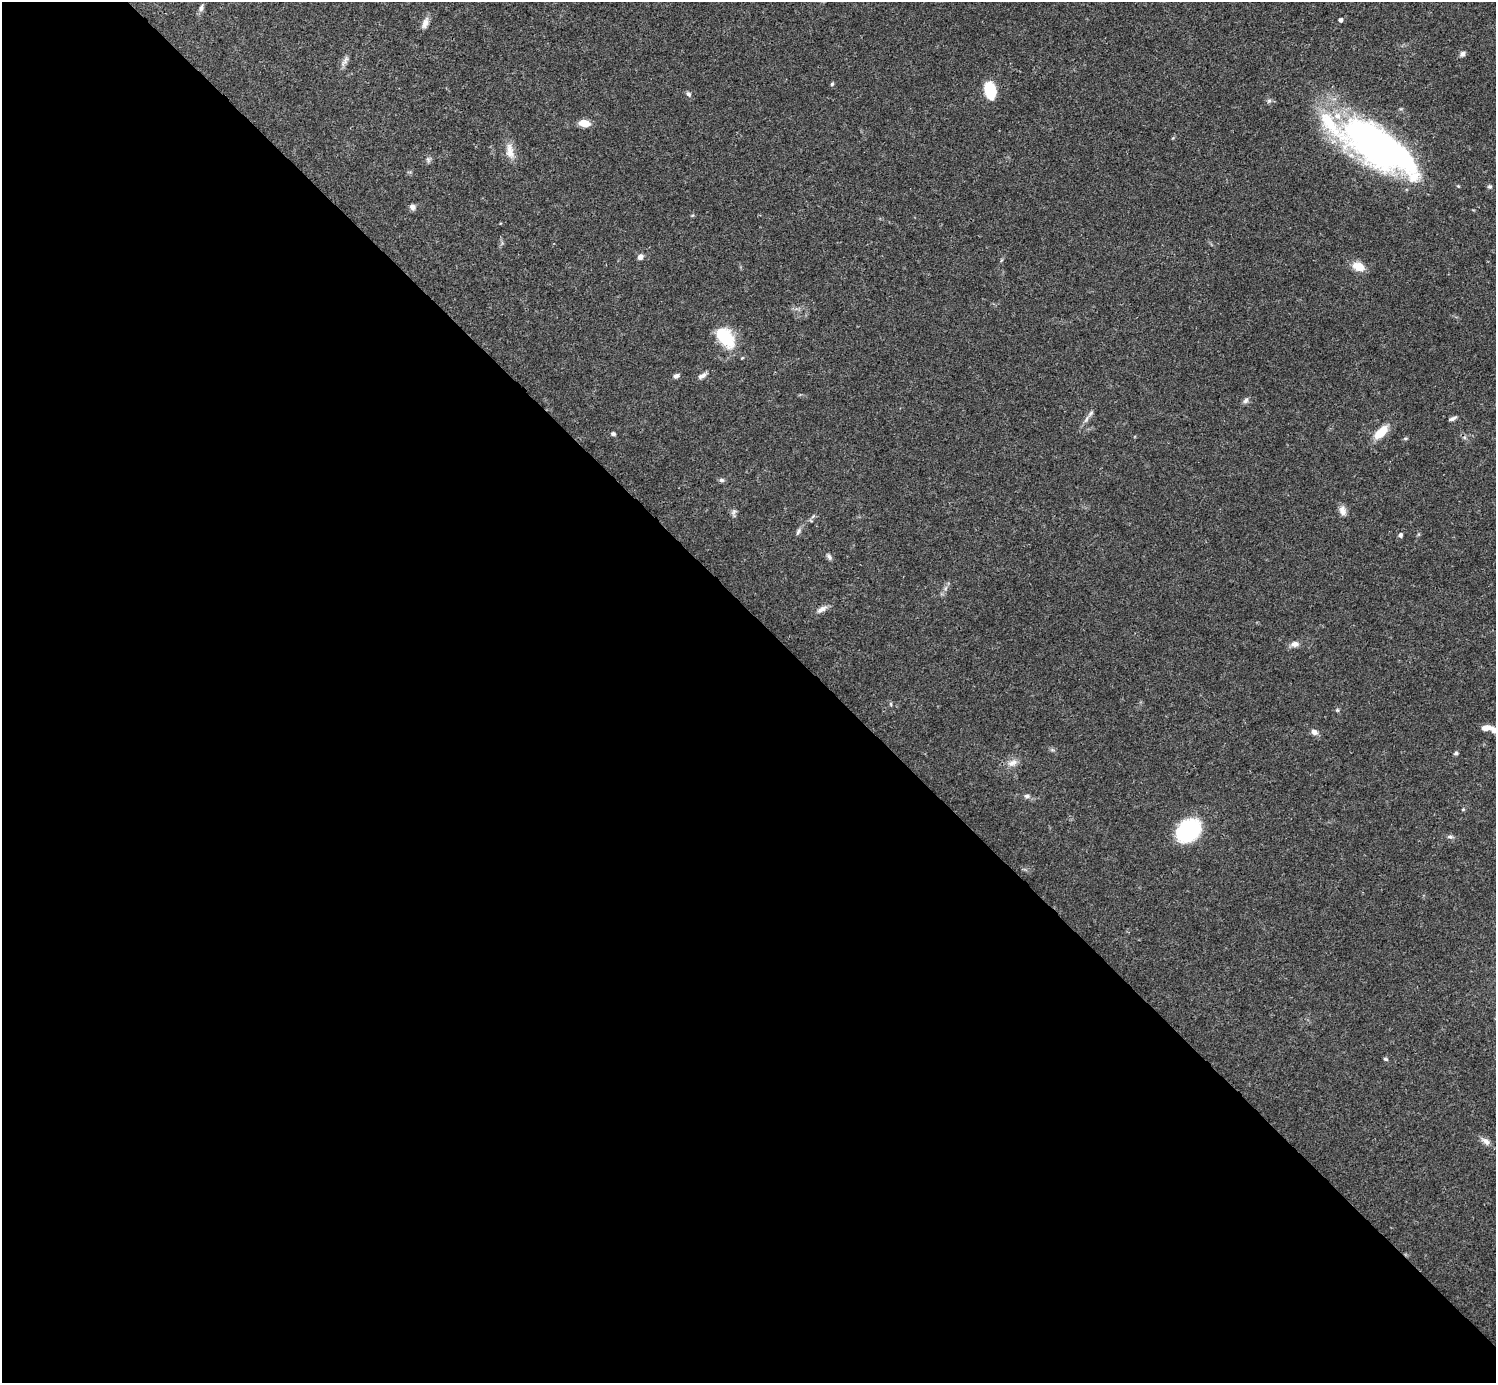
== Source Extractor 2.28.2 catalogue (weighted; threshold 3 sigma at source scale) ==
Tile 9 of 4 x 4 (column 1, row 3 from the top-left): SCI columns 1-1494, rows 1539-2919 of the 5982 x 5981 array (HDU 1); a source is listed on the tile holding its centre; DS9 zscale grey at full resolution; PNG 1498 x 1385 px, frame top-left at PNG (2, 2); no overlay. Shown black and unused: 55% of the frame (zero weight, under 3 of 4 exposures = <1% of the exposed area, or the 3 px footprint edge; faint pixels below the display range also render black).
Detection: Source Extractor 2.28.2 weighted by HDU 2 'WHT'; one run over the whole footprint, this tile lists its part. Background 0.0411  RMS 0.0027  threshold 0.012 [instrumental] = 3 sigma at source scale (4.5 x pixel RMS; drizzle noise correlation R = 1.50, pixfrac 1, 0.05/0.05 arcsec/px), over >= 5 px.
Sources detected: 52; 2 inside a brighter object's white glare — not listed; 2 inside a brighter listed object's ellipse — not listed separately; the other 48 listed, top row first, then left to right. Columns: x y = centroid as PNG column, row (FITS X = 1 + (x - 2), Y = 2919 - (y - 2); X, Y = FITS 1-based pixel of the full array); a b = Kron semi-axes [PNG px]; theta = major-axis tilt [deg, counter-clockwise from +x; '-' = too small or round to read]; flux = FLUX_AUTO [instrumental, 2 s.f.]
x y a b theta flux
201 8 10 5 74 0.84
1340 20 4 4 - 0.96
425 23 15 7 69 1.6
1463 54 7 5 33 0.87
345 61 18 6 60 1.3
832 84 5 4 - 0.35
990 90 16 10 -77 9.4
688 94 8 5 -42 0.67
1269 101 7 5 43 0.55
584 123 10 6 -7 3.6
1375 144 75 24 -45 72
510 151 23 10 -83 3
428 159 6 6 - 0.6
1489 187 6 5 - 0.48
413 207 8 7 - 1
640 257 7 6 - 1.2
1358 266 14 9 -22 3.7
725 337 27 17 -52 10
676 376 7 5 22 0.82
702 376 11 6 25 1.1
1246 400 9 6 56 0.79
1090 413 10 5 49 0.89
1452 418 11 4 22 0.69
1381 432 21 9 42 4.6
613 434 6 5 - 0.53
721 480 7 5 -15 0.62
1342 511 13 8 -73 1.6
734 512 11 6 85 0.84
813 516 6 4 21 0.43
798 532 12 4 66 0.73
1400 535 6 5 - 0.6
829 557 9 5 -53 0.69
946 588 7 4 70 0.62
822 609 15 7 31 1.5
1295 644 10 7 8 1.4
891 704 6 4 -88 0.32
1337 710 5 4 - 0.36
1486 728 10 5 13 1.9
1494 730 8 6 -59 1
1314 732 9 7 -29 1.1
1456 753 5 4 - 0.5
1012 763 15 8 22 1.9
1027 796 8 5 0 0.74
1463 809 5 3 - 0.26
1188 830 17 13 41 35
1450 837 8 5 -5 0.63
1385 1059 6 4 -26 0.4
1486 1141 13 7 -40 1.4
Isophote crosses this tile's border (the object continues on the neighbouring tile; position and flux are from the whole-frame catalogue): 1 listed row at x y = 1494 730